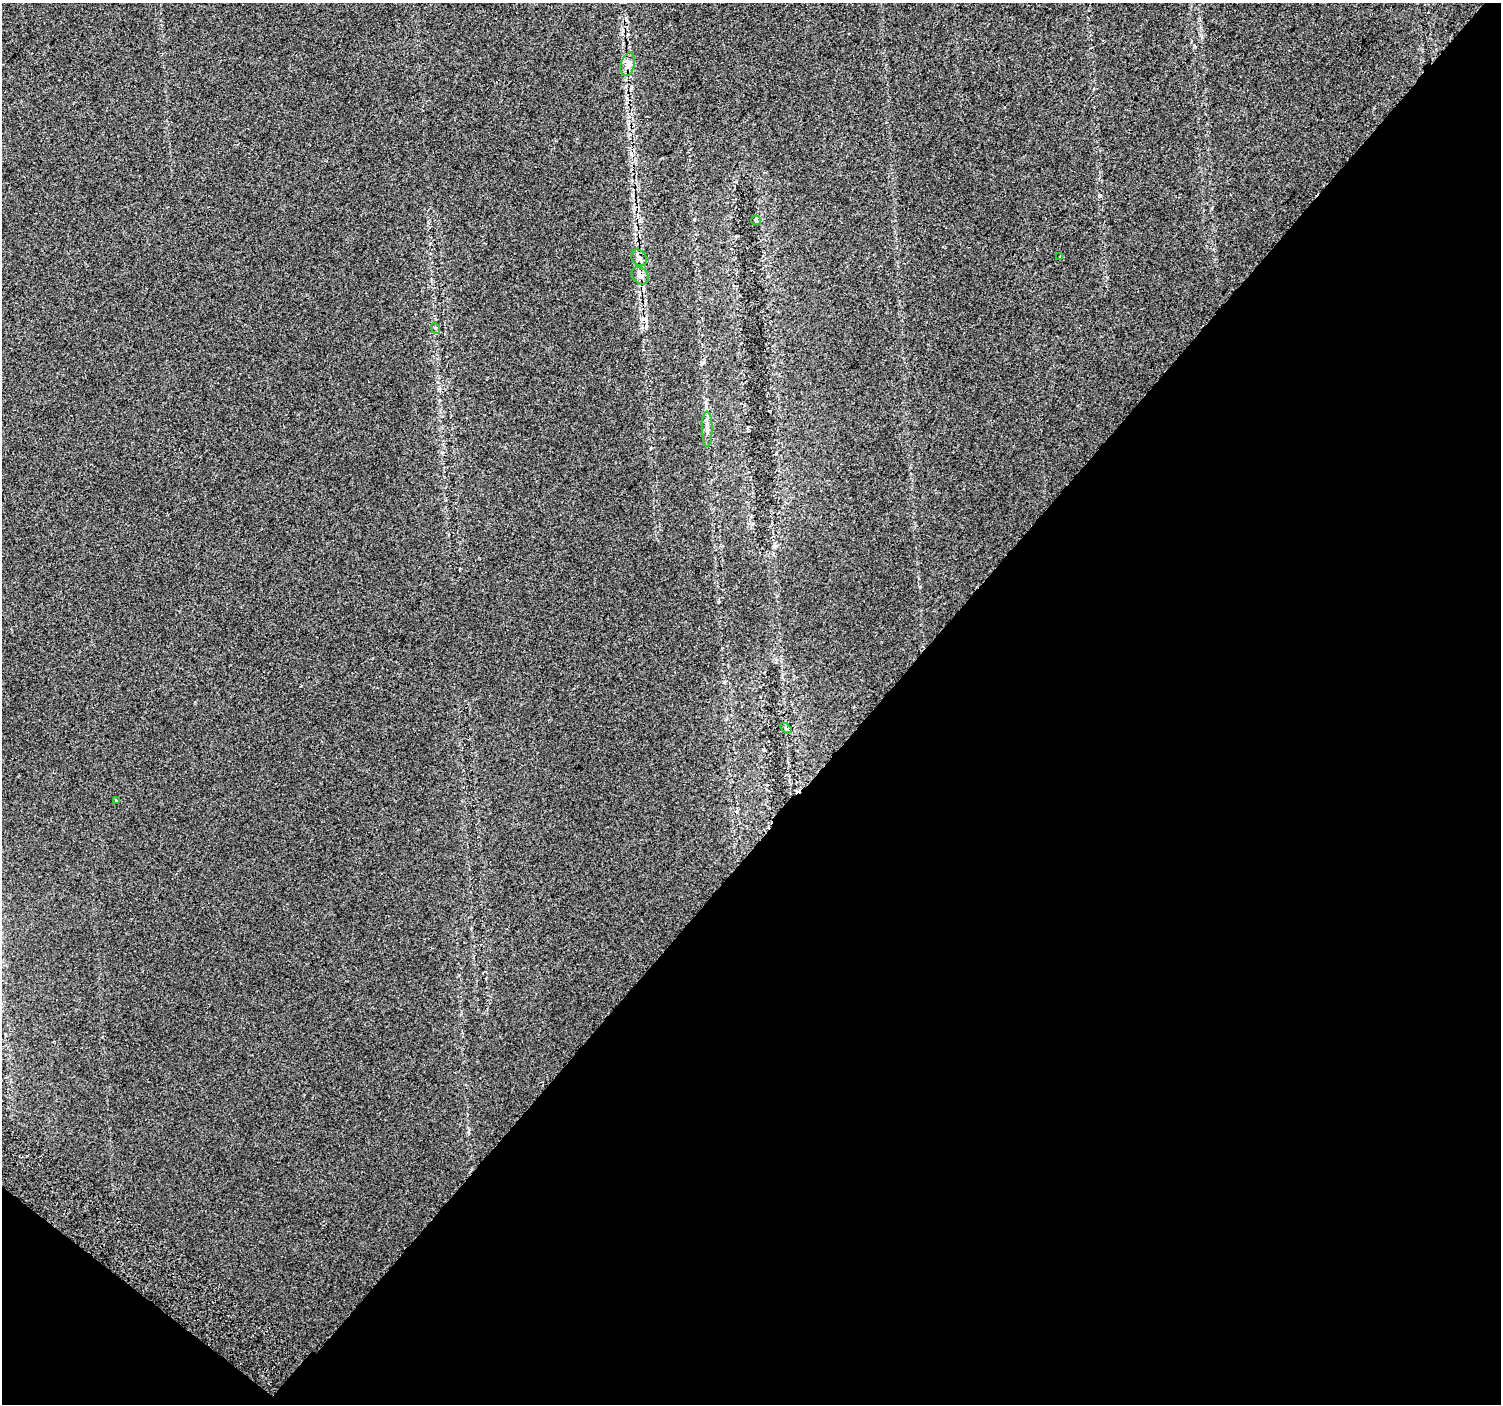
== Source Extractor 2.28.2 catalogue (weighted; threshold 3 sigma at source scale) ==
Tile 15 of 4 x 4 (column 3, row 4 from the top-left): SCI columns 3036-4534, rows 221-1622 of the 6078 x 6115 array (HDU 1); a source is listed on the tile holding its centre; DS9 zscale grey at full resolution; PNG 1503 x 1406 px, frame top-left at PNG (2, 3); each listed source drawn as its Kron ellipse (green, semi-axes under 4 px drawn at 4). Shown black and unused: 43% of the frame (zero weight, under 2 of 3 exposures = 3% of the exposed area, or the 3 px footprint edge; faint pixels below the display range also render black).
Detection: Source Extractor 2.28.2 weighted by HDU 2 'WHT'; one run over the whole footprint, this tile lists its part. Background 0.022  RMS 0.007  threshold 0.0316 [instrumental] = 3 sigma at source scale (4.5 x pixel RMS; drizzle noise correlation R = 1.50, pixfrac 1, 0.0396/0.0396 arcsec/px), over >= 5 px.
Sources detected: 10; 1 cosmic-ray / hot-pixel residue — neither listed nor drawn; the other 9 listed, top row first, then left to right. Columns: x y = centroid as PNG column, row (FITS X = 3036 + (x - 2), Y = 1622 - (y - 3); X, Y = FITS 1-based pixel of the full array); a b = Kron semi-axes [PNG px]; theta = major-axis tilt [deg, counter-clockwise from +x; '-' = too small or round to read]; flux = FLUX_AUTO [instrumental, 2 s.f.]
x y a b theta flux
628 64 12 7 76 4.5
756 220 5 5 - 0.89
1060 256 3 3 - 1
639 258 9 7 -54 2.9
640 276 10 7 -46 3.4
435 328 6 3 -72 0.91
707 429 18 5 -90 3.5
786 728 6 3 -37 0.98
116 801 3 3 - 1.7